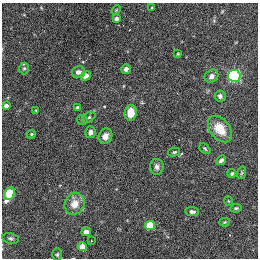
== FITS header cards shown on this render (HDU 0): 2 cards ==
NAXIS1  =                  256 / length of data axis 1
NAXIS2  =                  256 / length of data axis 2

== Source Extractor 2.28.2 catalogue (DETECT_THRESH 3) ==
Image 256 x 256 px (HDU 0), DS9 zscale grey, 1 PNG px = 1 image px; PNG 260 x 260 px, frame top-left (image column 1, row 256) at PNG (2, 3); each listed source drawn as its Kron ellipse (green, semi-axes under 4 px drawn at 4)
Background 6850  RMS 65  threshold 196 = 3 sigma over >= 5 px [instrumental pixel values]
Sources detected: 39; all 39 listed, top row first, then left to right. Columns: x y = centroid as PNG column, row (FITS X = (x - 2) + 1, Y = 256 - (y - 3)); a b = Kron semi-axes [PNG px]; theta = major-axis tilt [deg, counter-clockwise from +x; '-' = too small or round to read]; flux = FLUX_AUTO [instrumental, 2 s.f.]
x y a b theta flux
152 8 3 3 - 4.8e+03
116 10 5 3 - 4.3e+03
116 19 4 3 - 1.2e+04
178 54 4 3 - 4.2e+03
24 68 6 5 - 7.1e+03
126 69 5 4 - 1.3e+04
78 72 6 5 - 1.9e+04
86 76 5 4 - 3.1e+04
211 76 7 6 - 1.8e+04
234 76 6 6 - 1.0e+06
220 96 5 5 - 1.4e+04
6 106 4 4 - 2.1e+04
78 108 4 3 - 1.2e+04
36 111 4 3 - 4.0e+03
131 113 8 6 84 5.6e+04
89 117 7 4 31 7.7e+03
82 120 5 5 - 6.1e+03
220 129 15 10 -51 9.0e+04
90 132 6 5 - 1.3e+04
31 134 5 4 - 5.7e+03
105 136 8 6 63 2.3e+04
205 149 6 4 -42 6.2e+03
174 152 6 4 15 6.5e+03
221 160 5 4 - 1.2e+04
157 167 8 7 - 1.7e+04
241 173 6 4 70 6.0e+03
232 174 4 3 - 7.2e+03
9 194 7 5 66 3.1e+05
228 201 5 3 - 3.4e+03
75 204 11 9 61 5.0e+04
236 208 5 3 - 6.2e+03
192 212 7 4 -6 1.1e+04
225 222 5 4 - 4.6e+03
150 225 5 5 - 2.8e+05
86 232 5 4 - 2.3e+04
11 238 8 5 -11 1.0e+04
91 241 2 2 - 3.9e+03
82 247 4 4 - 7.7e+04
57 254 6 5 - 7.9e+03
At the frame edge (FLAGS 8, measured only in part): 1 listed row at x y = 57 254